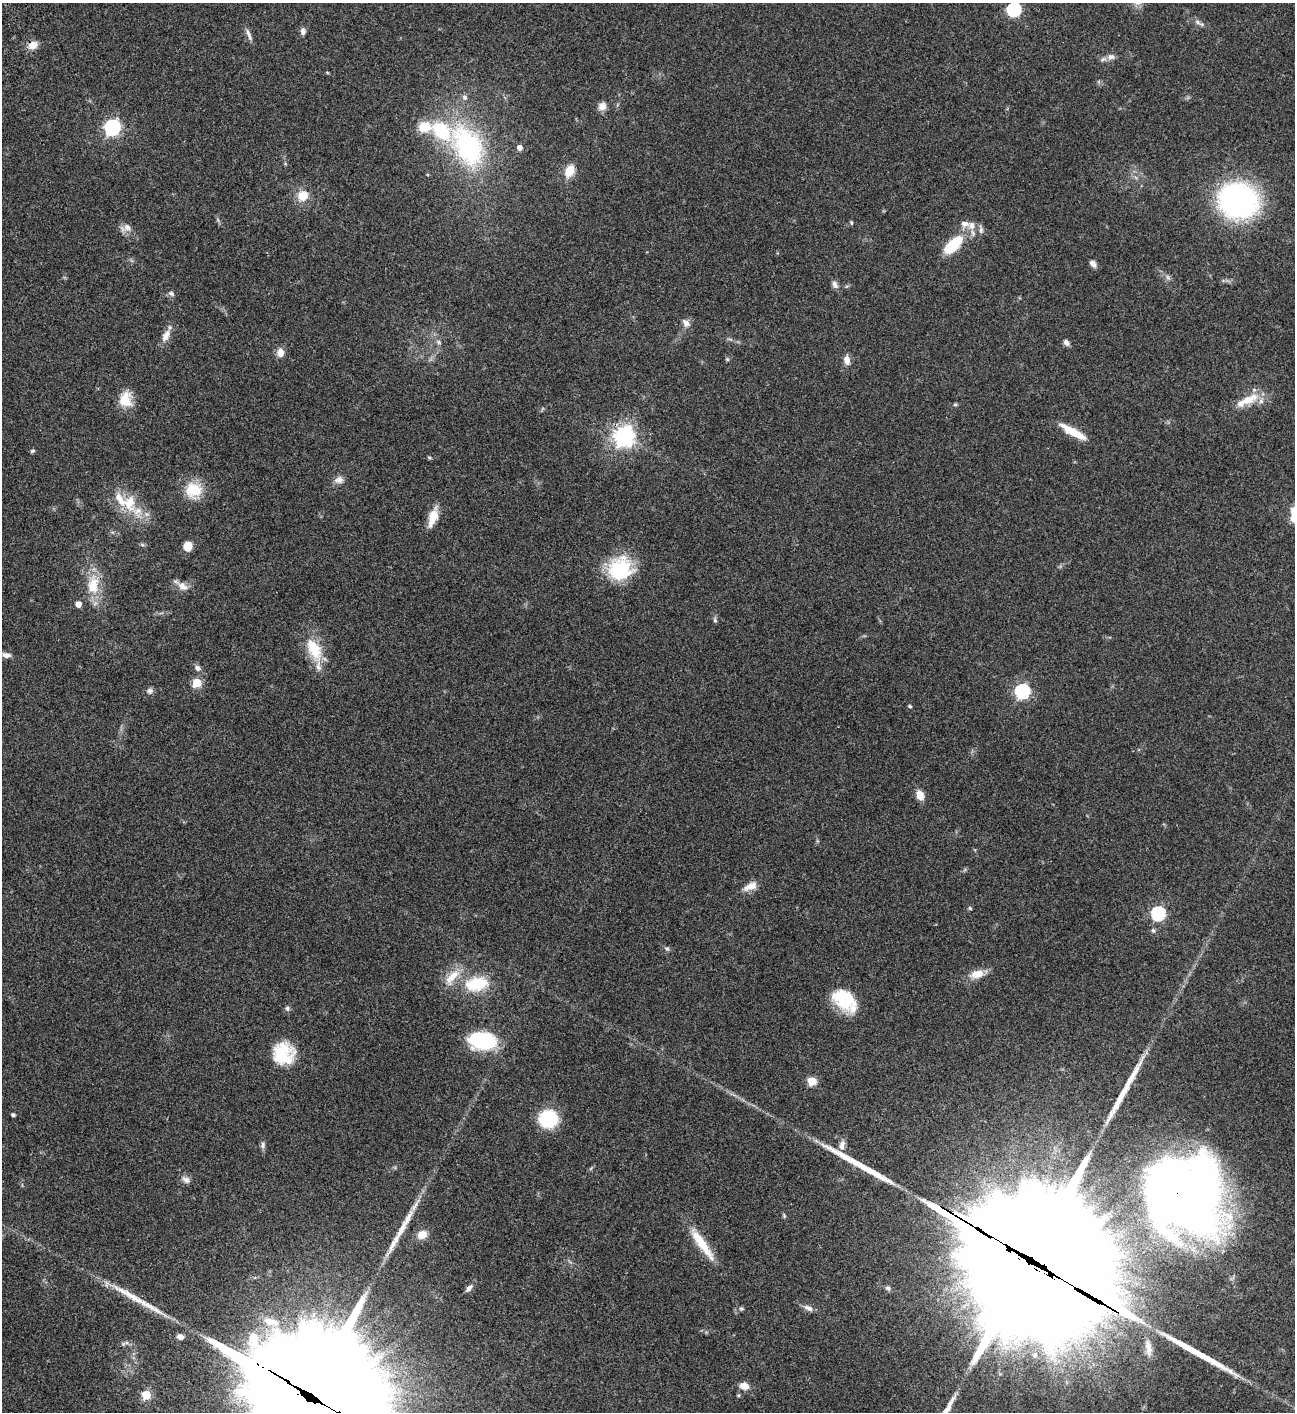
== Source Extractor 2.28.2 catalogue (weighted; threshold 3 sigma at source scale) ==
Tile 11 of 4 x 4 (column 3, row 3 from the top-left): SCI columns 3091-4383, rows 1613-3022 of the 6051 x 6048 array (HDU 1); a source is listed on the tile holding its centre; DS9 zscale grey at full resolution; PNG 1297 x 1414 px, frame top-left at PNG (2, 3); no overlay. Shown black and unused: <1% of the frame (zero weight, under 3 of 4 exposures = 13% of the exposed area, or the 3 px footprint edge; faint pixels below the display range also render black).
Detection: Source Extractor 2.28.2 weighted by HDU 2 'WHT'; one run over the whole footprint, this tile lists its part. Background 0.0654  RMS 0.0058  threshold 0.0262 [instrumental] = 3 sigma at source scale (4.5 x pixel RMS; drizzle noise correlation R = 1.50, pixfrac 1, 0.05/0.05 arcsec/px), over >= 5 px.
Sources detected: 105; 4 long thin detections or spike segments (spike, bleed or trail) — not listed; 9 inside a brighter listed object's ellipse — not listed separately; the other 92 listed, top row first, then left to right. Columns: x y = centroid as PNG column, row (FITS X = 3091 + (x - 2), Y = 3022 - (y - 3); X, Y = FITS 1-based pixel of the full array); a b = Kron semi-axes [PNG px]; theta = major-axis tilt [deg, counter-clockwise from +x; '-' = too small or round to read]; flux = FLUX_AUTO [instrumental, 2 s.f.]
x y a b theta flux
1014 10 7 6 - 66
1197 22 10 6 -39 2
303 31 8 6 88 2.1
249 34 18 5 -70 2.4
32 45 11 9 23 5.2
1111 57 10 8 3 2.7
465 97 7 6 - 1.7
602 106 11 10 - 3.3
112 127 7 7 - 140
424 127 14 12 12 11
468 146 45 27 -61 88
520 147 5 5 - 3
570 171 11 8 64 9.3
303 196 13 12 - 8.3
1238 200 31 28 -14 140
851 222 6 4 -88 0.75
972 225 11 10 - 4.4
127 227 11 10 - 3.5
953 245 18 9 45 26
1093 264 8 6 -48 2.7
1168 277 8 5 -45 1.4
835 284 10 7 -70 2.2
171 294 9 6 -38 1.5
686 323 13 8 -50 2.9
166 336 18 9 62 4.8
439 342 7 5 -48 1.1
1066 342 9 6 -53 1.7
280 353 10 8 -83 4.3
727 359 5 4 - 0.69
847 360 10 6 -86 4.3
125 399 20 16 -89 9.7
1248 399 29 12 24 11
955 404 5 5 - 0.7
1073 432 30 7 -29 12
624 436 8 8 - 290
32 451 6 5 - 0.91
429 457 6 3 -19 0.64
339 480 12 9 10 3.3
193 490 19 18 - 15
129 503 23 16 -88 14
433 517 25 10 72 8.2
1294 519 9 9 - 5.1
142 545 6 4 -1 0.88
188 546 7 7 - 8.4
620 569 27 25 42 33
93 585 28 16 87 15
183 586 16 10 -34 4.2
78 604 5 5 - 4.5
715 620 8 5 -81 1.1
314 650 34 17 -64 17
6 655 11 7 -8 2.8
197 668 9 7 -57 1.9
197 683 5 5 - 19
150 691 8 7 - 1.8
1022 691 7 7 - 98
910 706 5 4 - 0.66
920 795 11 8 -67 5.2
750 886 19 9 25 5.2
970 908 5 4 - 0.7
1158 913 6 6 - 85
1153 930 6 5 - 1
667 949 8 4 -22 1.1
977 974 20 11 14 6.8
451 978 24 13 55 9.5
477 984 24 14 10 23
844 999 28 19 -36 24
287 1008 7 5 -77 1.2
482 1040 23 15 -7 49
283 1054 25 25 - 21
812 1081 5 5 - 17
13 1115 4 3 - 1.3
548 1119 14 13 - 39
263 1145 10 5 80 1.6
842 1145 14 7 78 3.3
186 1180 13 7 -35 2.5
1185 1195 77 68 -43 480
404 1224 60 8 61 14
422 1235 9 8 - 7.6
702 1244 48 9 -55 15
1030 1260 80 37 -32 44000
469 1288 10 6 49 2.2
888 1288 8 6 -33 1.3
130 1295 64 9 -30 16
808 1308 13 6 -25 2.7
741 1309 6 5 - 0.99
271 1322 23 10 -16 9.8
180 1337 7 6 - 2.8
1148 1348 24 8 -81 5.4
744 1386 10 7 -17 5.1
146 1395 5 5 - 22
738 1395 5 4 - 0.69
309 1396 71 35 -32 37000
Overlapping masked pixels (flux is a lower limit): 5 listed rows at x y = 32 45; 624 436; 1185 1195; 1030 1260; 309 1396
Isophote crosses this tile's border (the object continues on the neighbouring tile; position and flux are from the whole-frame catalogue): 3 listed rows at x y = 1294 519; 1185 1195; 309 1396